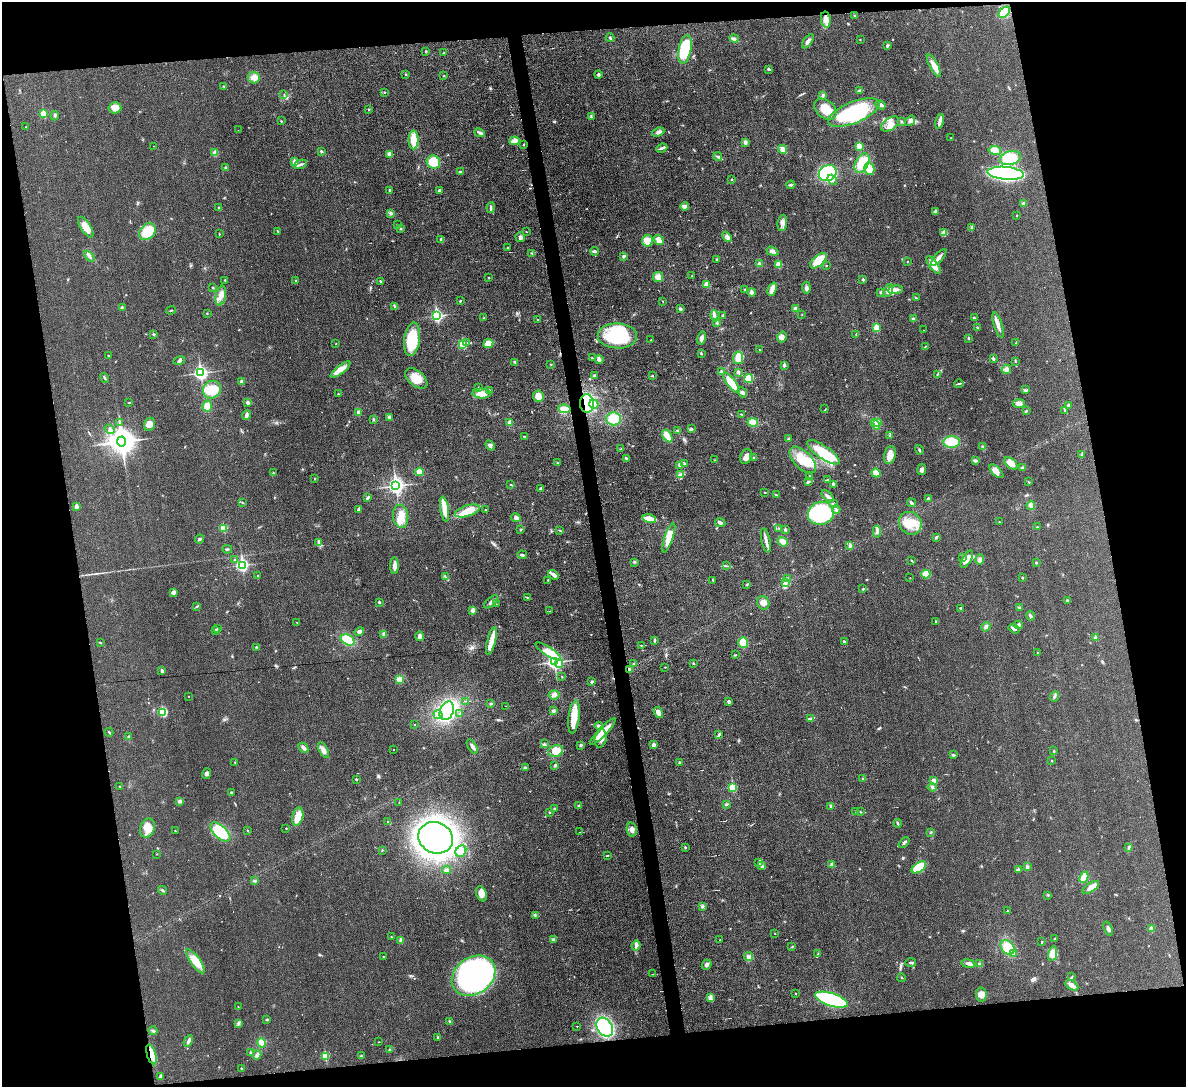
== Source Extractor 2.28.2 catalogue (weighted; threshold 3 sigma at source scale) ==
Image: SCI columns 1-4734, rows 132-4469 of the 4736 x 4713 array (HDU 1 of 3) = the unmasked area's bounding box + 8 px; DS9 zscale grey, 4 x 4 block average (1 PNG px = mean of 4 x 4 image px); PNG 1188 x 1089 px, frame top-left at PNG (2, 2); each listed source drawn as its Kron ellipse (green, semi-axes under 4 px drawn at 4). Shown black and unused: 21% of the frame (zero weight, under 3 of 6 exposures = <1% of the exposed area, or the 3 px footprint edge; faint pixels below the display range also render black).
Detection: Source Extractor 2.28.2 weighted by HDU 2 'WHT'. Background 0.0307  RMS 0.004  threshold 0.0163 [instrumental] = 3 sigma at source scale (4.09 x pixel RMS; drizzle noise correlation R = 1.36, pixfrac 0.8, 0.05/0.05 arcsec/px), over >= 5 px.
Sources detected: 607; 2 too faint to see at this stretch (4 x 4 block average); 2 inside a brighter object's white glare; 2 cosmic-ray / hot-pixel residue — neither listed nor drawn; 7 coinciding with a brighter row at this scale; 29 inside a brighter listed object's ellipse — not listed separately; of the other 565, all 500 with FLUX_AUTO >= 0.835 (the completeness limit of this list) listed and drawn (65 fainter detections not listed), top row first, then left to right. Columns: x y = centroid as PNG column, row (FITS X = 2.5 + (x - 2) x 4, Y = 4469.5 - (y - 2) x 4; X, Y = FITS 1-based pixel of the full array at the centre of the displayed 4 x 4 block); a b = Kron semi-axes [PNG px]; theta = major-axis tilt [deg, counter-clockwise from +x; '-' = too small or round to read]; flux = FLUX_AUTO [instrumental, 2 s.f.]
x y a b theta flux
1004 12 6 4 41 39
855 16 3 2 - 1.9
826 20 8 4 -80 15
610 38 4 2 - 2.7
734 39 4 3 - 5.4
860 40 2 2 - 1.1
808 41 8 3 52 6.7
887 46 4 3 - 2.9
685 49 14 6 79 100
426 51 3 2 - 1.9
444 53 2 2 - 0.98
934 66 12 3 -62 18
769 69 3 2 - 2.5
406 74 2 2 - 1.5
598 74 4 3 - 4.1
444 76 2 2 - 0.96
254 78 6 5 - 16
224 86 2 2 - 1.1
860 91 4 2 - 5.7
384 92 3 2 - 1.9
284 95 2 2 - 1.2
823 95 3 3 - 3.3
881 105 5 2 - 7.2
115 108 6 5 - 17
369 109 2 2 - 1.7
825 109 13 9 -38 33
854 113 27 10 22 150
43 114 2 2 - 60
55 116 4 2 - 2
591 116 2 2 - 1.3
281 121 2 2 - 1.2
910 121 6 3 53 7
940 121 8 2 78 13
902 122 2 2 - 1.3
890 124 10 6 35 15
26 127 2 2 - 1.4
238 130 2 2 - 6.3
658 132 6 3 22 7
480 133 5 3 - 5.8
950 138 2 2 - 0.86
414 140 9 5 -89 36
514 141 5 3 - 16
745 142 3 3 - 5.5
523 144 3 2 - 1.6
153 146 2 2 - 3.5
859 146 2 2 - 61
662 148 6 2 21 4.4
783 149 4 4 - 12
995 150 6 4 -9 21
321 151 3 3 - 2.3
215 153 2 2 - 31
390 154 4 3 - 12
718 157 4 2 - 5
1010 158 11 7 15 54
294 162 2 2 - 33
433 162 7 6 - 42
862 163 10 6 61 48
300 164 7 2 21 4.4
226 168 4 2 - 5.5
869 169 6 5 - 26
460 171 3 2 - 1.9
828 173 9 7 32 150
1005 173 18 6 -5 560
732 179 2 2 - 2.9
832 180 5 2 - 4.1
791 185 4 2 - 3.2
389 190 3 2 - 2
439 190 3 3 - 3.2
1023 203 3 3 - 3.1
685 207 4 3 - 11
219 208 2 2 - 4.7
491 208 5 2 - 3.5
935 211 3 3 - 3.9
391 213 4 3 - 3.9
1017 215 2 2 - 1.3
782 223 8 4 82 10
397 224 2 2 - 0.85
86 227 12 5 -58 29
972 227 3 3 - 2.8
400 228 4 2 - 2.9
277 231 2 2 - 1.3
147 232 9 7 47 43
526 232 2 2 - 1.3
944 233 4 4 - 12
219 234 2 2 - 1.7
520 237 5 4 - 6.5
727 237 6 4 -46 7.6
441 239 3 2 - 3.5
659 240 5 3 - 17
648 241 6 5 - 24
507 247 3 2 - 1.8
595 251 4 2 - 7.4
772 251 6 4 -18 10
532 253 2 2 - 1.4
89 256 6 3 -46 6.4
624 256 3 2 - 4.1
939 257 10 3 49 11
717 259 2 2 - 1.7
818 261 10 5 42 42
907 262 2 2 - 0.84
759 264 4 3 - 4.2
778 264 4 4 - 13
933 265 10 4 -54 23
827 266 2 2 - 0.91
692 276 2 2 - 1.3
658 277 5 5 - 16
489 278 2 2 - 3.5
863 279 2 2 - 7.7
225 280 2 2 - 1.9
296 281 2 2 - 1.2
380 281 2 2 - 2
707 284 2 2 - 47
213 288 3 2 - 1.9
806 288 6 3 -87 5.2
745 289 2 2 - 1.5
772 289 7 3 68 23
888 290 7 4 67 11
895 290 7 4 7 10
751 292 4 2 - 10
881 292 3 2 - 2.7
221 296 10 5 78 15
916 298 4 2 - 1.9
460 301 3 2 - 1.8
663 301 2 2 - 1.1
395 306 3 2 - 1.5
122 307 2 2 - 1.4
795 308 3 2 - 5.1
680 309 3 3 - 4.1
171 310 5 2 - 1.7
207 313 2 2 - 1
802 314 2 2 - 1.1
437 315 3 2 - 300
723 315 2 2 - 1.8
715 316 5 2 - 4.8
484 318 3 2 - 1.6
974 318 3 2 - 2.7
537 319 2 2 - 1.2
913 319 3 3 - 4.6
716 322 4 2 - 3.5
998 325 13 4 -73 12
978 327 3 2 - 2.3
876 328 2 2 - 75
923 330 2 2 - 1
153 334 3 2 - 2
856 334 2 2 - 1.2
617 336 20 12 -1 130
782 337 5 4 - 10
702 338 7 3 78 9.3
968 338 2 2 - 6.3
412 339 17 8 83 79
651 340 2 2 - 1.2
467 343 2 2 - 15
488 343 5 4 - 18
1016 343 2 2 - 3
336 344 2 2 - 0.86
463 344 2 2 - 120
925 346 4 2 - 1.4
760 350 3 2 - 1.1
701 353 2 2 - 2.7
108 356 2 2 - 1.5
592 358 3 2 - 1.5
738 358 6 5 - 20
993 358 2 2 - 12
179 360 6 2 16 3.4
599 360 4 2 - 12
1015 361 2 2 - 1.4
515 362 4 2 - 2.9
550 364 2 2 - 1.3
784 365 2 2 - 11
341 369 12 4 38 16
1006 369 5 4 - 8.3
722 372 3 3 - 6.2
738 372 3 3 - 4.2
201 373 3 2 - 530
937 374 2 2 - 0.86
595 376 2 2 - 4.3
652 376 2 2 - 2
105 378 5 2 - 3.2
416 378 13 7 -39 31
749 379 4 4 - 27
241 381 2 2 - 12
731 383 12 4 -52 45
959 384 5 2 - 2.5
478 388 3 2 - 2
212 390 9 8 - 51
489 390 3 2 - 2.1
1025 390 2 2 - 1.6
742 392 5 3 - 5.2
482 393 9 5 -5 22
338 394 2 2 - 2
538 396 6 5 - 18
129 403 2 2 - 1
248 403 3 3 - 5.2
587 404 9 7 -84 100
594 404 5 4 - 9.7
1019 404 6 4 3 12
1068 405 2 2 - 4.6
207 406 5 4 - 15
564 409 6 4 -9 21
825 409 2 2 - 1
1065 410 4 2 - 2.3
1026 411 3 2 - 1
358 412 4 3 - 6.9
742 414 3 2 - 2
247 415 5 3 - 5
389 417 4 3 - 3.9
373 419 2 2 - 5.3
614 419 7 6 - 36
753 422 5 4 - 24
878 422 3 2 - 9.1
119 423 2 2 - 1.1
510 423 4 3 - 9
149 424 7 5 68 11
875 424 5 3 - 27
110 429 5 2 - 4.1
691 429 4 2 - 3.1
678 431 3 3 - 3.9
524 436 2 2 - 1.4
667 436 7 3 -59 29
890 436 4 2 - 3.2
788 439 3 2 - 1.9
122 441 5 4 - 3000
951 442 8 6 3 45
490 445 5 4 - 5.2
983 447 3 2 - 1.8
621 449 2 2 - 1.2
919 450 5 2 - 2.5
823 452 19 6 -35 85
890 455 9 5 77 21
1082 455 3 2 - 2.8
746 457 7 5 67 14
626 458 3 3 - 2.6
754 458 2 2 - 3.7
715 460 3 2 - 0.85
803 460 17 8 -45 59
975 460 4 2 - 5.6
557 462 2 2 - 1.1
1011 463 8 4 -40 18
684 464 3 2 - 2.1
679 465 4 2 - 5
1022 468 3 2 - 5.7
922 470 5 4 - 7.4
996 471 8 3 -44 9.7
419 472 4 3 - 17
273 473 3 2 - 1.5
876 473 4 4 - 20
680 475 4 4 - 5
810 476 3 2 - 2.2
315 478 2 2 - 1.6
827 480 2 2 - 1.1
808 482 4 2 - 3.7
1029 482 2 2 - 1.2
833 484 2 2 - 11
511 485 3 2 - 1.5
396 486 3 3 - 860
541 488 4 2 - 2.8
765 493 2 2 - 1.2
776 495 2 2 - 1.8
828 496 7 3 -44 6.5
368 498 4 2 - 2.4
928 498 3 2 - 3.4
243 503 3 2 - 0.96
911 503 5 2 - 3.3
833 504 3 2 - 2.3
1031 505 4 3 - 9.1
76 506 2 2 - 21
359 509 3 2 - 2.6
444 509 12 3 -81 32
486 510 2 2 - 0.89
836 510 4 3 - 4.3
467 511 13 5 17 28
821 513 13 11 22 260
401 516 11 7 -82 28
516 518 5 3 - 7.1
649 519 7 3 -13 27
720 522 5 3 - 4.8
999 522 2 2 - 0.94
910 523 12 10 -46 41
1037 527 2 2 - 1
223 528 2 2 - 79
779 528 2 2 - 0.97
521 529 3 2 - 1.6
560 530 2 2 - 1.2
785 530 2 2 - 11
877 532 6 4 85 7.1
936 537 4 2 - 2.5
669 538 15 4 71 37
199 539 5 2 - 3.4
766 540 13 2 -78 13
783 542 5 3 - 16
319 543 4 3 - 4.2
850 546 4 2 - 5.3
227 549 5 2 - 2.5
522 555 5 2 - 4.4
963 557 2 2 - 1.2
967 559 10 4 60 18
234 560 3 2 - 1.8
912 560 2 2 - 1.5
980 560 5 3 - 6.6
634 562 2 2 - 1.9
1036 563 2 2 - 2.2
242 565 3 2 - 410
394 566 8 3 87 15
727 566 3 2 - 1.1
926 574 4 4 - 16
553 575 6 3 -39 6.1
257 576 2 2 - 0.95
445 576 4 2 - 2.2
788 578 2 2 - 0.96
910 578 2 2 - 1.3
1022 578 2 2 - 3.6
548 580 2 2 - 2.4
713 580 3 2 - 1.8
785 583 3 2 - 2.4
747 584 4 2 - 2.1
863 589 3 2 - 1.9
173 592 3 3 - 7.4
527 597 3 2 - 1.1
1068 601 3 2 - 3.7
379 602 2 2 - 7.9
491 602 8 2 41 6
763 603 7 6 - 12
496 604 2 2 - 0.94
197 606 2 2 - 0.92
961 608 2 2 - 3.8
1019 608 2 2 - 2.3
473 610 3 3 - 9.8
550 611 3 2 - 1.2
1031 616 5 3 - 3.5
936 621 2 2 - 1.4
297 622 2 2 - 0.9
1018 625 4 3 - 4.7
986 627 5 3 - 4.9
217 628 2 2 - 2.1
1014 629 6 3 -34 5.9
216 631 2 2 - 1.4
359 632 5 4 - 8.1
384 634 2 2 - 11
419 636 5 3 - 8.5
1095 638 2 2 - 21
348 640 7 5 -29 43
654 640 3 2 - 2.5
491 641 14 4 76 24
100 642 3 2 - 1.5
743 642 5 5 - 33
844 642 3 2 - 2.3
641 645 3 2 - 1.5
256 647 3 3 - 2.6
548 651 15 4 -33 36
1038 653 2 2 - 3.7
736 654 2 2 - 1
554 662 3 3 - 760
693 663 2 2 - 1.6
559 664 4 3 - 21
634 664 3 2 - 3
665 667 2 2 - 1.1
629 669 4 2 - 6.2
162 671 3 2 - 5.4
562 677 2 2 - 1
400 679 4 4 - 17
592 682 4 2 - 2.8
554 695 5 4 - 9.2
188 696 2 2 - 1.6
1054 696 5 2 - 3.7
465 701 4 2 - 1.2
729 702 2 2 - 14
491 704 3 2 - 1.9
506 706 2 2 - 13
447 711 10 6 67 280
553 711 3 3 - 3.9
162 712 2 2 - 100
460 713 2 2 - 1.6
658 713 6 3 -56 15
438 715 5 3 - 7.1
574 717 16 5 83 40
811 718 3 2 - 2.3
414 725 2 2 - 1.2
599 726 4 3 - 4.4
109 732 4 2 - 2
603 732 18 3 46 33
719 735 3 2 - 2.6
129 736 3 2 - 1.7
601 738 9 6 77 20
544 744 2 2 - 1.9
580 745 3 2 - 3.7
654 745 3 2 - 8.1
472 747 8 3 -58 7.8
303 748 6 3 -45 5.5
393 749 2 2 - 1
324 750 8 3 -65 12
556 751 7 6 - 30
1054 751 3 2 - 1.3
953 755 3 2 - 2.3
1052 761 2 2 - 1.4
235 762 2 2 - 1
679 762 2 2 - 2
555 766 3 2 - 3.2
525 768 3 2 - 4.5
206 774 5 4 - 5.8
356 779 2 2 - 6
863 779 3 2 - 1.8
934 781 4 3 - 10
120 786 2 2 - 0.95
732 787 2 2 - 110
932 787 4 3 - 3.9
231 793 2 2 - 3.9
180 801 3 2 - 2.3
399 802 2 2 - 0.99
726 804 3 2 - 1.8
578 805 2 2 - 2.4
831 806 4 2 - 3
554 808 3 2 - 1.9
856 811 2 2 - 1
549 812 2 2 - 1.4
860 812 2 2 - 1.2
298 817 9 5 76 30
387 822 2 2 - 0.87
898 823 4 2 - 2.8
147 828 10 7 67 23
286 828 2 2 - 2.6
632 829 7 5 -82 10
247 830 2 2 - 1.6
175 831 2 2 - 1.1
220 832 12 6 -43 95
580 832 3 2 - 1.2
931 832 3 2 - 1.4
436 838 18 15 -26 1000
904 842 6 2 43 3.8
685 847 3 2 - 1.5
1129 848 2 2 - 1.3
382 850 2 2 - 1.4
461 851 6 5 - 9.6
157 854 2 2 - 0.88
607 856 3 2 - 1.4
759 863 2 2 - 1.6
832 865 2 2 - 18
762 866 4 3 - 4
919 867 8 4 34 71
1027 867 3 2 - 5.4
1018 869 2 2 - 5.8
447 870 5 2 - 5.3
1084 877 6 3 65 56
254 881 3 3 - 3
1091 887 9 4 33 17
163 890 5 2 - 3.5
481 894 8 5 -67 17
1048 895 2 2 - 1.2
702 906 3 3 - 4.3
1008 911 3 2 - 1.4
535 915 2 2 - 1.5
1108 928 7 3 -70 6.6
1151 929 2 2 - 29
775 933 2 2 - 0.87
391 937 3 2 - 1.3
1055 939 3 2 - 1.4
401 940 2 2 - 28
553 940 2 2 - 1.5
720 940 2 2 - 2.2
1042 942 3 2 - 1.7
636 946 5 3 - 6.5
792 947 2 2 - 1.5
1007 947 8 6 -49 41
818 954 3 2 - 1.3
1013 954 3 2 - 4.7
1053 954 7 4 78 22
749 956 4 4 - 6
383 957 2 2 - 0.88
195 961 14 5 -54 37
911 962 5 2 - 3.3
968 964 7 4 -9 8
979 964 3 2 - 4.3
707 965 5 3 - 5.7
652 974 3 2 - 0.95
474 976 23 18 36 670
1071 977 3 2 - 1.7
902 978 4 2 - 1.3
1072 985 7 3 -33 12
796 994 2 2 - 2.5
981 995 7 5 -80 16
710 998 4 3 - 5.4
831 1000 17 6 -18 220
238 1007 2 2 - 0.89
266 1020 2 2 - 2.3
449 1021 3 2 - 2.9
239 1023 3 2 - 2
577 1026 2 2 - 0.97
605 1027 10 7 -58 180
153 1031 4 2 - 3.2
438 1037 2 2 - 5.8
188 1041 6 3 64 6.8
379 1042 2 2 - 0.89
262 1043 5 3 - 18
389 1049 2 2 - 2
250 1053 2 2 - 12
151 1054 10 4 -73 19
257 1055 4 3 - 6.9
325 1056 2 2 - 95
361 1056 2 2 - 1.4
241 1068 3 2 - 1.2
161 1076 4 3 - 3.1
Overlapping masked pixels (flux is a lower limit): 3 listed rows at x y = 587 404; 629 669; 151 1054
Diffuse or blended objects may show on this block-average render without a row.